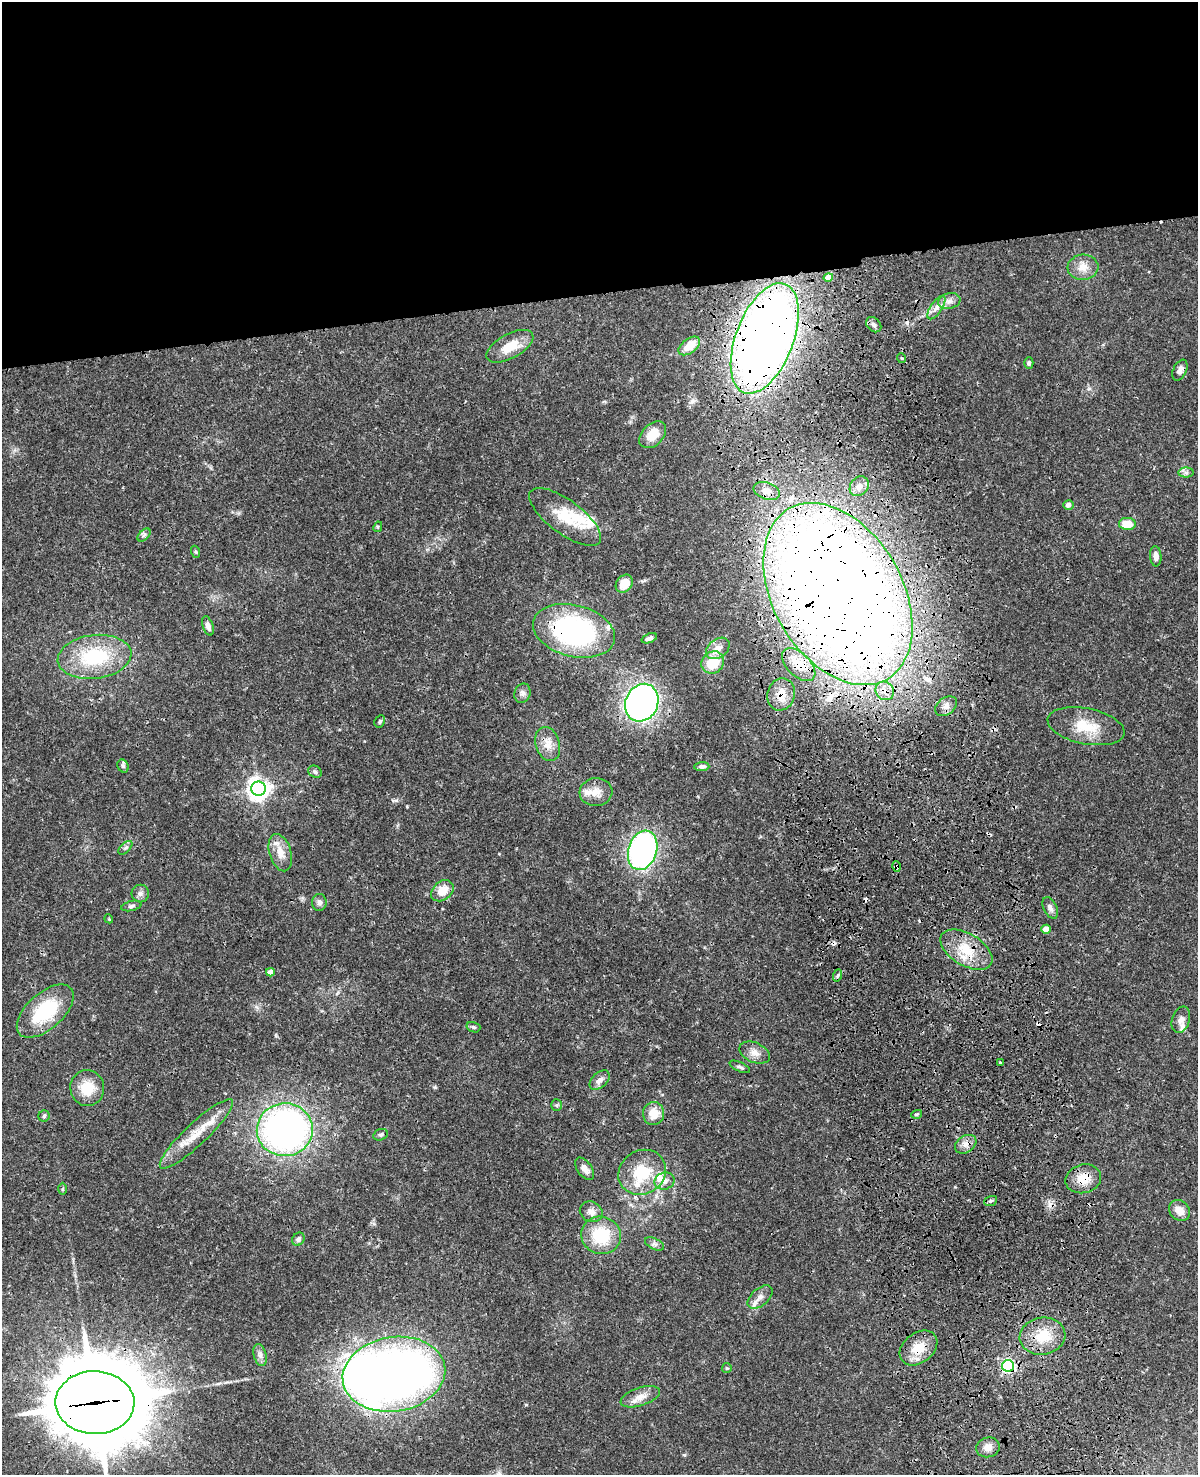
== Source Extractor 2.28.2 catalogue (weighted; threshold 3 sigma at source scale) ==
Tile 2 of 4 x 3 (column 2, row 1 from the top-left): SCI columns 1315-2510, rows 3222-4694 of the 5019 x 4863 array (HDU 1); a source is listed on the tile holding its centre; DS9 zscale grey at full resolution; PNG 1200 x 1477 px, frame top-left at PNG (2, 2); each listed source drawn as its Kron ellipse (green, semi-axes under 4 px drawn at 4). Shown black and unused: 20% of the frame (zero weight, under 3 of 4 exposures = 6% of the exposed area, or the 3 px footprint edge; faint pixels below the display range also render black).
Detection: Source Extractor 2.28.2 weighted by HDU 2 'WHT'; one run over the whole footprint, this tile lists its part. Background 0.0238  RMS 0.0024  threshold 0.011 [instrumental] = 3 sigma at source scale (4.5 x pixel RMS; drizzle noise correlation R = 1.50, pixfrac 1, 0.05/0.05 arcsec/px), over >= 5 px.
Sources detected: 116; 2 inside a brighter object's white glare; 6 cosmic-ray / hot-pixel residue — neither listed nor drawn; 13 inside a brighter listed object's ellipse — not listed separately; the other 95 listed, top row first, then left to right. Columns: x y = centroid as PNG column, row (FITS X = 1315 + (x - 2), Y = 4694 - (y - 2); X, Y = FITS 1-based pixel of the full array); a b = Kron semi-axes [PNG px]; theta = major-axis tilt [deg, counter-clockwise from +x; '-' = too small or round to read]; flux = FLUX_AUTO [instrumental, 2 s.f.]
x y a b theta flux
1083 267 15 12 5 2.8
828 277 5 4 - 3.4
949 301 11 7 14 1.3
936 308 13 5 56 1.3
874 325 9 6 -46 0.71
765 338 58 29 69 300
510 346 26 12 29 5.7
689 346 12 7 37 3.7
901 358 5 3 - 0.25
1029 363 6 4 -89 0.44
1180 370 11 6 65 1.2
653 435 16 10 46 4.3
1186 472 7 5 0 0.68
859 486 11 8 50 1.8
767 491 13 8 -20 1.9
1068 505 5 5 - 1.1
565 517 43 17 -37 7.9
1127 524 8 6 -3 4.2
378 527 5 4 - 0.3
144 535 8 4 45 0.52
196 552 6 4 -71 0.28
1156 556 10 5 -86 1.2
624 584 10 7 51 3.1
838 594 98 64 -60 670
208 626 10 5 -72 0.99
574 631 42 25 -14 45
649 638 8 4 20 0.76
718 648 13 9 38 2
94 657 37 22 7 17
713 662 12 10 43 6.6
799 665 20 11 -44 4.7
885 691 10 8 -49 2.4
522 693 10 8 75 0.93
781 694 16 14 71 3.4
642 703 19 16 66 83
946 706 12 8 38 1.4
380 721 6 5 - 0.41
1086 726 39 18 -11 7.2
548 744 17 12 -73 2.6
123 766 7 5 -62 0.51
702 766 7 4 3 0.71
315 772 7 5 -28 0.56
259 789 7 7 - 170
596 792 16 14 5 2.7
125 848 9 4 44 0.54
643 850 20 14 73 67
280 853 19 10 -73 3.1
897 866 5 4 - 0.75
442 891 12 9 39 3.7
140 894 9 8 - 0.91
319 902 8 7 - 0.89
131 906 10 5 13 0.62
1050 908 12 6 -63 0.97
109 919 4 3 - 0.2
1046 929 5 4 - 3.4
966 950 29 16 -31 7
270 972 4 4 - 1.5
838 975 6 4 71 0.42
45 1011 34 18 41 14
1181 1020 13 8 72 1.5
473 1027 7 5 -17 0.46
755 1053 16 10 -24 2.1
1000 1063 3 3 - 0.55
740 1067 11 4 -24 0.59
600 1080 12 7 42 1.3
87 1088 18 17 - 5.4
556 1105 6 5 - 0.37
653 1113 11 10 - 3.6
917 1114 5 3 - 0.32
44 1116 6 5 - 0.4
285 1130 28 26 8 95
196 1134 49 11 43 6.3
381 1135 7 5 22 0.48
966 1144 11 8 34 1.5
584 1169 13 7 -56 1.7
642 1172 24 21 32 10
1083 1179 18 14 14 4
665 1181 10 8 21 1.4
62 1189 6 4 88 0.34
991 1201 6 4 20 0.49
1179 1210 11 9 -42 2.4
591 1212 12 10 -30 1.6
601 1235 20 18 -15 11
298 1239 7 6 - 0.8
655 1244 10 5 -26 0.78
760 1297 15 8 42 1.7
1042 1336 23 18 10 6.5
918 1348 21 15 38 5.3
260 1355 11 6 -75 1
1008 1366 6 6 - 47
727 1368 5 4 - 0.28
394 1374 52 37 9 190
640 1397 20 9 17 2.3
95 1403 39 31 -1 2900
988 1447 12 10 14 1.8
Overlapping masked pixels (flux is a lower limit): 14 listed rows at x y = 765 338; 838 594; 574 631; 799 665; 885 691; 781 694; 897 866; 966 950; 1083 1179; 760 1297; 918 1348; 1008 1366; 394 1374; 95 1403
Isophote crosses this tile's border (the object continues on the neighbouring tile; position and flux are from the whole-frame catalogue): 1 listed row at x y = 95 1403
Unlisted compact peaks at least as high as the median listed source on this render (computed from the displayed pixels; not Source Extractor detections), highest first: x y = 435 1087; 1089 388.